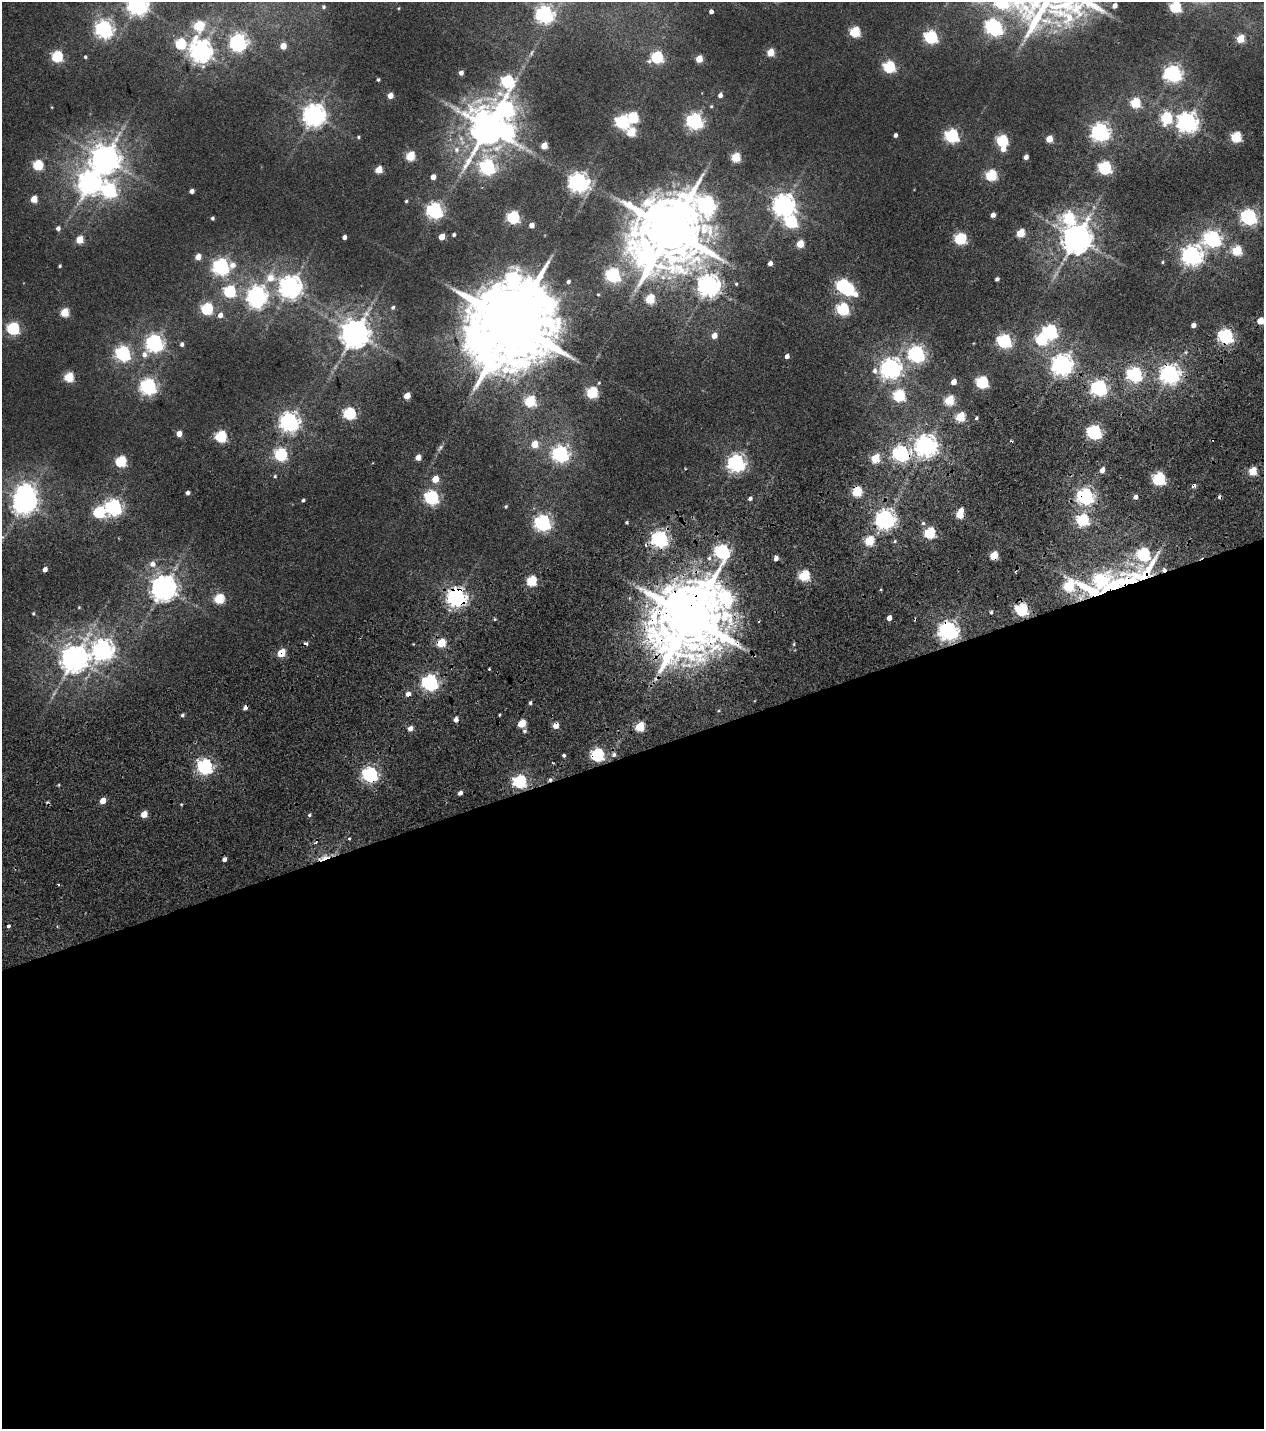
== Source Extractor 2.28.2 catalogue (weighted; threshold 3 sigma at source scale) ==
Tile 15 of 4 x 4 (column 3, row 4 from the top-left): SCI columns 2826-4087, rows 236-1662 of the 5576 x 6577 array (HDU 1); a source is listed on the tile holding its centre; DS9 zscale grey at full resolution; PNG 1266 x 1431 px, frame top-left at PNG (2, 2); no overlay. Shown black and unused: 47% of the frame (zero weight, under 2 of 5 exposures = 17% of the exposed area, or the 3 px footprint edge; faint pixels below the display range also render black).
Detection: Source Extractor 2.28.2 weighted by HDU 2 'WHT'; one run over the whole footprint, this tile lists its part. Background 0.0109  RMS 0.0057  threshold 0.0257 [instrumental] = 3 sigma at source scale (4.5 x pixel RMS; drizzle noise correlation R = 1.50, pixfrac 1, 0.0396/0.0396 arcsec/px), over >= 5 px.
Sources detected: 259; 2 too faint to see at this stretch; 5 inside a brighter object's white glare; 19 cosmic-ray / hot-pixel residue — not listed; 3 inside a brighter listed object's ellipse — not listed separately; the other 230 listed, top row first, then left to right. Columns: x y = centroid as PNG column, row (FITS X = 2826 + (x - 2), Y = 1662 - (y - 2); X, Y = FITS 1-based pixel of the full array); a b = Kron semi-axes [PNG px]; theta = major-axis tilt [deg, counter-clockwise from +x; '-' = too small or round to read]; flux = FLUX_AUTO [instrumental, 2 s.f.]
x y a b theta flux
1001 2 11 7 -5 90
138 5 7 7 - 330
1115 5 5 4 - 2.9
324 7 4 4 - 0.8
1175 7 6 5 - 48
711 11 4 4 - 2.1
544 14 7 7 - 210
199 26 6 6 - 30
104 29 7 7 - 200
995 29 7 6 - 110
855 32 6 5 - 38
931 37 6 6 - 83
1240 39 5 5 - 17
238 43 7 6 - 200
181 44 6 6 - 42
283 46 5 4 - 8
201 52 8 8 - 370
771 52 5 5 - 15
57 57 6 5 - 49
85 57 4 4 - 0.68
657 57 6 6 - 56
699 59 5 4 - 10
889 67 6 6 - 58
461 73 4 4 - 2.4
1173 73 7 6 - 220
378 80 3 3 - 0.72
507 81 8 7 - 70
720 95 4 4 - 2.3
390 96 4 4 - 5.2
1135 103 6 5 - 32
711 106 4 4 - 0.57
507 109 11 10 - 120
314 115 8 7 - 450
633 117 6 6 - 40
1166 118 7 6 - 41
695 121 6 6 - 170
622 122 6 6 - 84
1187 122 7 7 - 360
488 127 11 10 - 1800
631 132 6 5 - 22
1100 132 7 7 - 250
895 135 4 4 - 1.7
952 136 6 6 - 98
358 137 5 4 - 0.78
1236 137 6 5 - 37
1049 139 5 5 - 10
1002 140 6 6 - 50
544 146 5 4 - 9.8
1003 149 6 6 - 4.9
456 150 9 7 -49 2.3
410 156 5 5 - 27
736 157 5 5 - 25
1026 157 4 4 - 2.6
105 159 9 9 - 850
38 165 5 5 - 33
487 167 7 7 - 110
1105 168 6 6 - 74
379 169 5 5 - 12
991 175 6 5 - 46
433 177 4 4 - 4
90 182 9 8 - 420
578 182 7 7 - 320
109 190 8 8 - 100
192 191 4 4 - 2.4
34 199 5 5 - 10
406 201 4 3 - 0.67
707 203 22 17 -39 140
783 205 7 7 - 420
434 211 6 6 - 170
993 215 4 4 - 2.9
513 217 6 6 - 70
1249 217 6 6 - 160
212 218 3 3 - 1
1069 218 8 8 - 37
791 222 7 6 - 60
532 225 4 4 - 4.4
58 228 5 5 - 1.9
670 230 19 14 -44 5100
1020 233 5 5 - 18
454 235 4 3 - 1.1
344 237 4 4 - 2.3
442 237 5 4 - 7.4
1076 238 9 8 - 1100
960 239 6 6 - 51
1212 239 7 7 - 180
80 240 5 5 - 13
800 244 5 5 - 13
1237 250 6 5 - 28
1192 255 7 7 - 340
198 257 5 4 - 5.8
647 257 33 20 -53 150
1162 262 4 4 - 0.65
770 263 4 4 - 2.6
60 266 4 3 - 0.67
221 266 8 7 - 170
613 275 6 6 - 110
270 278 12 9 0 8.4
513 278 10 9 - 79
997 279 4 3 - 1.3
568 282 4 4 - 1.5
736 284 4 4 - 0.61
842 285 6 5 - 65
709 286 7 7 - 430
290 287 8 8 - 440
229 291 6 6 - 58
598 294 4 3 - 0.51
257 296 7 7 - 280
650 299 5 5 - 24
393 307 5 4 - 0.96
207 309 6 6 - 54
843 309 6 6 - 61
65 312 5 5 - 21
220 315 6 5 - 3
512 323 25 22 62 9200
1193 325 4 4 - 2.9
13 328 6 6 - 72
1050 332 6 6 - 120
355 333 9 8 - 910
714 335 5 5 - 5.1
1226 336 6 6 - 130
1041 339 6 6 - 41
1004 341 6 6 - 110
154 343 9 7 46 180
182 344 5 4 - 1.4
123 354 6 6 - 130
916 354 7 6 - 180
787 356 4 4 - 2.5
1062 365 7 7 - 370
891 368 7 7 - 360
875 370 9 7 -81 2.4
1134 374 6 6 - 130
1170 374 7 7 - 310
69 377 5 5 - 26
954 382 4 4 - 4.8
982 382 6 6 - 62
148 386 7 7 - 160
1099 388 6 6 - 150
592 392 6 5 - 52
899 395 6 6 - 52
407 396 5 4 - 8.4
949 400 6 5 - 26
530 401 6 5 - 38
349 413 6 6 - 64
960 417 5 5 - 26
976 418 4 3 - 0.73
289 422 7 7 - 280
1094 432 6 6 - 120
179 433 5 4 - 5.7
221 436 6 5 - 51
535 444 6 5 - 9.5
926 446 7 7 - 420
441 447 7 5 48 1.2
901 453 7 6 - 160
281 454 6 6 - 69
560 454 7 6 - 180
418 457 5 4 - 4.4
875 458 5 5 - 20
121 461 6 5 - 42
736 463 7 6 - 210
1102 470 5 4 - 3.3
1253 471 5 5 - 17
275 476 4 4 - 0.71
435 479 5 5 - 8.3
1159 479 6 6 - 79
857 492 6 5 - 31
188 493 4 4 - 1.5
1085 496 6 6 - 180
431 497 6 6 - 110
750 498 5 5 - 1.4
303 500 4 3 - 0.96
24 502 8 7 - 430
506 506 5 4 - 0.73
113 507 6 6 - 190
99 512 6 6 - 53
960 514 8 5 72 16
885 519 7 7 - 310
1083 520 6 6 - 60
627 522 3 3 - 0.72
542 523 7 6 - 170
929 533 6 5 - 48
660 539 6 6 - 200
869 541 5 5 - 27
722 551 8 6 89 120
1143 554 6 6 - 71
776 558 4 4 - 2.8
153 564 8 8 - 3.3
45 569 4 4 - 3
804 575 6 5 - 42
532 581 6 5 - 34
1116 584 68 18 20 61
1068 586 7 5 58 39
164 588 8 8 - 630
457 597 7 7 - 280
219 599 6 5 - 32
79 607 4 4 - 0.52
1021 609 6 6 - 69
991 612 4 4 - 0.8
33 613 4 3 - 0.59
690 618 24 18 49 6100
889 618 4 4 - 3.4
948 631 7 7 - 320
794 644 5 3 - 0.64
103 650 8 8 - 340
281 653 6 5 - 13
74 658 9 8 - 720
489 669 3 3 - 0.47
430 682 6 6 - 180
530 703 5 4 - 0.94
182 715 5 4 - 1
456 719 5 4 - 2.8
522 723 5 5 - 16
640 726 5 5 - 27
410 728 5 5 - 3.1
524 731 5 5 - 0.99
564 755 3 3 - 1.8
597 755 6 6 - 84
614 755 6 5 - 1.3
552 763 3 2 - 0.52
205 766 6 6 - 150
370 774 6 6 - 160
519 781 6 6 - 77
460 793 4 4 - 2.2
103 800 5 4 - 6.1
181 804 4 3 - 0.46
144 814 5 4 - 7.6
309 815 4 4 - 0.81
349 838 3 3 - 1.1
324 858 19 5 19 4.8
224 859 4 3 - 2
9 926 3 3 - 2.1
Overlapping masked pixels (flux is a lower limit): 13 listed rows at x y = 1226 336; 1170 374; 901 453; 857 492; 1085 496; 1116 584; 457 597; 690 618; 948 631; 281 653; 597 755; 370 774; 324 858
Isophote crosses this tile's border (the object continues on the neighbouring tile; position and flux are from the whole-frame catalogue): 3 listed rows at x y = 1001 2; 138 5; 1175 7